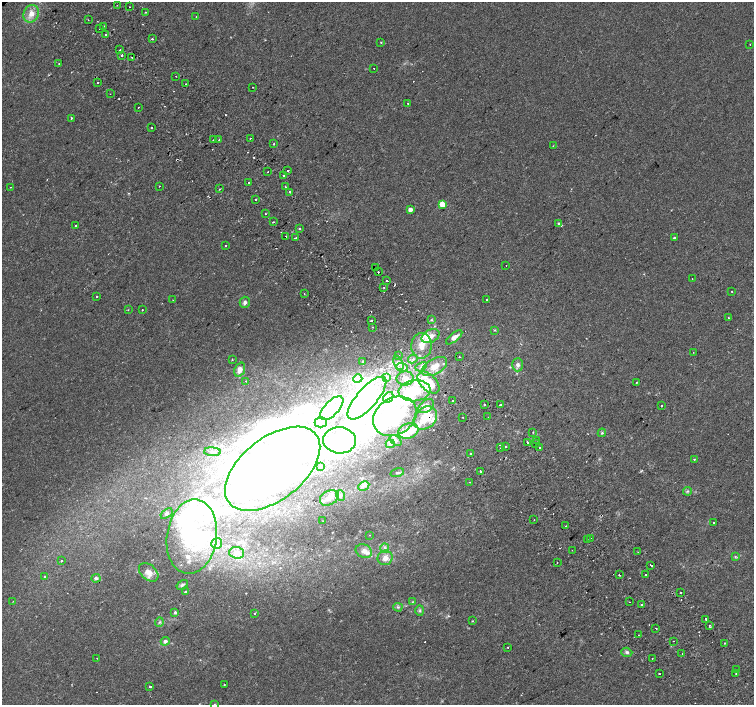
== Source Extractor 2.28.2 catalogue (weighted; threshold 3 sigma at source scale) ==
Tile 6 of 4 x 4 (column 2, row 2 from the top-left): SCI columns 1555-3057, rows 3063-4468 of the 6109 x 6061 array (HDU 1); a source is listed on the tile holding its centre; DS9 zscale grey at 2 x 2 block average (1 PNG px = mean of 2 x 2 image px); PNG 756 x 707 px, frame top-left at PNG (2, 2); each listed source drawn as its Kron ellipse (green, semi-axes under 4 px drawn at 4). Shown black and unused: <1% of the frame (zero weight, under 2 of 3 exposures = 3% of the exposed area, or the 3 px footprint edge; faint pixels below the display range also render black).
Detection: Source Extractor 2.28.2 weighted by HDU 2 'WHT'; one run over the whole footprint, this tile lists its part. Background 0.0152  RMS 0.0034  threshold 0.0152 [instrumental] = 3 sigma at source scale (4.5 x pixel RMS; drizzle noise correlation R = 1.50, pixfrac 1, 0.0396/0.0396 arcsec/px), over >= 5 px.
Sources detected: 246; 21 inside a brighter object's white glare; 18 cosmic-ray / hot-pixel residue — neither listed nor drawn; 1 coinciding with a brighter row at this scale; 20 inside a brighter listed object's ellipse — not listed separately; the other 186 listed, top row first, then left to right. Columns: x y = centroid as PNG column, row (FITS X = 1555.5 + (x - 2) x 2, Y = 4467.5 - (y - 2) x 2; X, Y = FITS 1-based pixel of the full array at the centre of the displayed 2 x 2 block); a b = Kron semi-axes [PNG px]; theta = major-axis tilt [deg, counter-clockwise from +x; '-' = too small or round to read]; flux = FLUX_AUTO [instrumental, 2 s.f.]
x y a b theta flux
117 5 2 2 - 0.3
129 7 2 2 - 0.35
145 12 3 2 - 0.41
31 14 9 7 66 6.7
196 17 2 2 - 1.2
88 20 2 2 - 0.4
104 26 2 2 - 0.4
99 29 2 2 - 1.2
106 34 2 2 - 2.1
152 39 2 2 - 2.2
381 42 2 2 - 0.85
750 44 2 2 - 0.48
120 50 2 2 - 2.1
122 55 2 2 - 1.3
131 57 2 2 - 1.1
59 64 2 2 - 0.35
374 68 2 2 - 3.3
176 76 2 2 - 0.95
98 82 2 2 - 1.5
185 84 2 2 - 0.38
253 87 2 2 - 0.67
110 94 2 2 - 0.34
408 103 2 2 - 0.56
138 107 2 2 - 1
71 118 2 2 - 5.9
151 128 2 2 - 2.3
250 138 2 2 - 1.1
213 140 2 2 - 0.86
219 140 2 2 - 0.44
274 144 2 2 - 0.55
553 146 3 2 - 0.38
288 171 2 2 - 0.72
268 172 2 2 - 1.7
283 175 2 2 - 1.8
249 182 2 2 - 1
159 186 2 2 - 2.1
11 187 2 2 - 0.28
285 187 2 2 - 0.73
219 189 2 2 - 1.6
290 192 2 2 - 1.9
255 200 2 2 - 0.91
442 204 3 3 - 20
410 210 3 2 - 7.3
266 214 2 2 - 1.5
273 222 2 2 - 1.1
559 223 2 2 - 1.3
75 226 2 2 - 8.8
299 229 2 2 - 2
286 236 2 2 - 1.7
296 238 2 2 - 1
674 238 2 2 - 1.1
226 246 2 2 - 2.9
506 265 2 2 - 0.5
375 267 2 2 - 1.6
378 272 2 2 - 0.93
692 279 2 2 - 0.24
387 281 2 2 - 3.1
384 288 2 2 - 0.73
731 291 2 2 - 0.59
304 294 2 2 - 1
97 297 2 2 - 2.8
173 300 2 2 - 0.45
487 300 2 2 - 0.78
245 302 5 5 - 2.3
128 310 2 2 - 0.63
142 310 2 2 - 1.2
728 318 2 2 - 0.96
371 320 2 2 - 2.7
431 320 3 3 - 0.72
372 327 2 2 - 0.65
495 330 3 2 - 0.62
431 336 9 6 26 7.3
454 337 10 4 39 4.3
421 346 13 10 89 12
693 352 2 2 - 0.23
399 356 2 2 - 1.2
459 357 2 2 - 1.2
232 359 2 2 - 0.6
413 359 5 3 - 1.8
363 361 2 2 - 1.3
398 363 7 4 -66 2.2
518 365 6 5 - 2.6
402 367 6 3 -2 2.4
421 367 6 3 29 2
435 367 14 7 31 11
240 369 7 5 68 4.9
387 377 4 2 - 0.91
358 378 4 3 - 1.7
405 378 8 7 - 4.8
246 381 2 2 - 0.93
636 382 2 2 - 0.44
428 383 13 8 -45 18
414 391 16 10 5 25
388 397 6 4 49 2.4
367 398 27 10 49 31
452 401 2 2 - 0.94
484 404 2 2 - 1.2
500 405 2 2 - 0.72
426 406 8 6 35 3.6
661 406 2 2 - 3.6
332 408 15 7 46 8.1
395 416 23 18 32 80
463 417 2 2 - 0.72
488 417 2 2 - 0.25
425 418 13 10 43 20
321 422 6 5 - 2.6
408 431 10 7 20 10
533 432 2 2 - 0.46
602 433 4 3 - 1.1
340 440 16 13 -5 35
396 440 7 4 -37 1.6
537 440 2 2 - 0.69
527 442 2 2 - 7.2
535 443 2 2 - 32
390 444 4 3 - 1.2
501 447 2 2 - 1.3
505 447 2 2 - 3.9
539 448 2 2 - 1.3
212 452 8 3 -3 1.7
471 454 2 2 - 1.9
694 459 2 2 - 0.84
321 467 2 2 - 0.44
273 469 55 31 38 410
480 471 2 2 - 3.6
397 473 7 2 16 1.1
469 482 2 2 - 0.39
364 486 6 4 29 2.8
687 491 4 3 - 1.2
341 496 5 3 - 1.9
329 498 10 7 27 5.7
166 514 7 3 34 1.7
534 520 2 2 - 0.7
323 521 2 2 - 0.27
714 523 2 2 - 0.91
566 526 2 2 - 0.81
369 535 2 2 - 0.47
192 537 37 25 82 87
590 538 2 2 - 1.2
587 540 2 2 - 1.3
217 543 5 5 - 2.4
385 548 5 4 - 1.5
572 550 2 2 - 0.32
364 551 8 6 -23 4.5
638 552 2 2 - 0.45
237 553 7 6 - 3.6
735 557 3 2 - 0.74
385 558 8 7 - 5.1
61 561 2 2 - 2.6
557 562 2 2 - 0.68
651 565 3 2 - 2.8
149 572 11 7 -43 6.9
619 575 2 2 - 2.9
646 575 2 2 - 13
45 577 3 2 - 0.74
96 578 4 4 - 1.9
182 585 6 4 34 1.6
186 592 4 2 - 0.69
681 593 2 2 - 6.5
13 601 2 2 - 0.41
412 602 3 2 - 0.49
630 602 2 2 - 1.6
642 604 2 2 - 2.8
398 607 4 3 - 1.2
420 610 5 3 - 1.2
175 612 4 4 - 1.2
254 613 2 2 - 0.75
706 619 3 2 - 2.5
472 621 3 2 - 0.52
159 622 5 3 - 1.2
710 625 2 2 - 1.2
656 628 2 2 - 1.9
638 635 2 2 - 0.49
165 641 4 4 - 2.3
674 641 2 2 - 1.1
725 643 2 2 - 0.43
508 647 2 2 - 0.61
627 652 5 4 - 1.8
682 654 2 2 - 3.9
97 658 2 2 - 0.51
652 659 2 2 - 0.69
737 670 2 2 - 1.5
736 673 2 2 - 0.8
659 674 2 2 - 1.3
224 685 2 2 - 0.4
150 687 2 2 - 4.7
214 704 3 2 - 0.48
Overlapping masked pixels (flux is a lower limit): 1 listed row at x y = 425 418
Isophote crosses this tile's border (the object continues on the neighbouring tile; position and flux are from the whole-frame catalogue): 1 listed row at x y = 214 704
Diffuse or blended objects may show on this block-average render without a row.